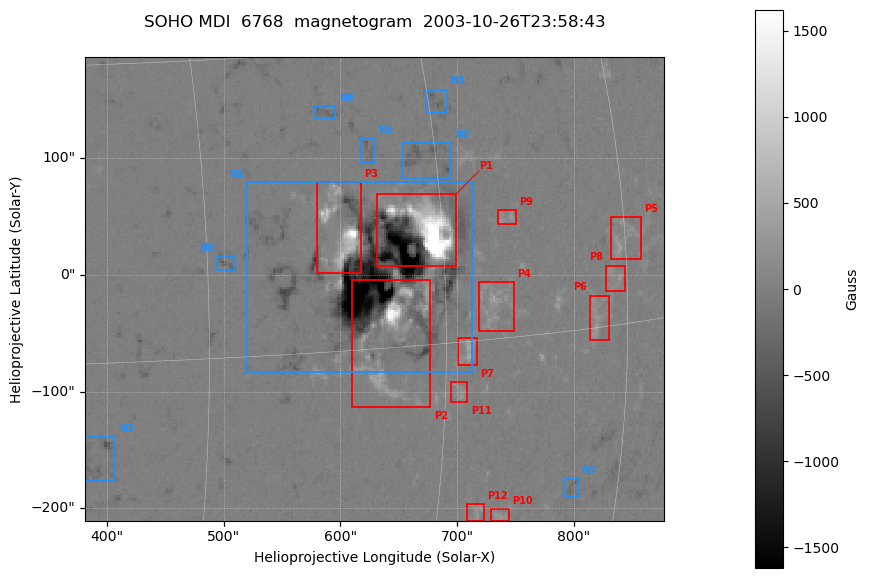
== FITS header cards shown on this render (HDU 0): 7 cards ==
TELESCOP= 'SOHO    '
DETECTOR= 'MDI     '
WAVELNTH=                 6768
DATE-OBS= '2003-10-26T23:58:43'
CTYPE1  = 'HPLN-TAN'
CTYPE2  = 'HPLT-TAN'
BUNIT   = 'Gauss   '

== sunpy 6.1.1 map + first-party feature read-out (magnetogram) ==
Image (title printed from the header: SOHO MDI  6768  magnetogram  2003-10-26T23:58:43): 250 x 200 px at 1.98 arcsec/px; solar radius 976 arcsec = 492 px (partial field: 6.6% of the solar disc is inside the frame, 100% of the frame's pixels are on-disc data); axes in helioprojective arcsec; data unit Gauss (BUNIT, on the colour bar)
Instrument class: MAGNETOGRAM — CONTENT/DPC_OBSR says magnetogram
Display: grey scale clipped to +-1622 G (the 99.5th percentile of |B| on disc); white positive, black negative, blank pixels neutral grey
Flux patches: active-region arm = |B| over 5 px >= 100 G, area >= 9 px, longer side >= 3 px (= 6 arcsec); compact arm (3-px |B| >= 300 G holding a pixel >= 400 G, >= 4 px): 12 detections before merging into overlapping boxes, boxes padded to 3 px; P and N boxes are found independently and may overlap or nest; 18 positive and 12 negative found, the strongest 12 + 8 listed = drawn (cap 20) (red P1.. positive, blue N1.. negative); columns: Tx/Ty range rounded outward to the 5 arcsec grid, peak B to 10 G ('>+1622(sat)' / '<-1622(sat)' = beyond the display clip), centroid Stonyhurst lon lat
Positive patches:
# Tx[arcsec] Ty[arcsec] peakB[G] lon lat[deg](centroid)
P1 630..700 5..70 >+1622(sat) +44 +6
P2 610..680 -115..-5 >+1622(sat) +41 +0
P3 580..620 0..80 >+1622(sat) +38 +6
P4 715..750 -50..-5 +520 +49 +2
P5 830..860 10..50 +470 +60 +4
P6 810..830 -55..-15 +390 +57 +0
P7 700..720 -80..-50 +570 +47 +0
P8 825..845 -15..10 +330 +59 +2
P9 735..750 40..55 +360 +50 +6
P10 725..745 -210..-200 +300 +50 -9
P11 695..710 -110..-90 +290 +46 -2
P12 705..725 -210..-195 +280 +48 -9
Negative patches:
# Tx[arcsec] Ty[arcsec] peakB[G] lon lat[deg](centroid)
N1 520..715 -85..80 <-1622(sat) +40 +4
N2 650..695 80..115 -400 +44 +9
N3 380..410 -180..-140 -410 +24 -5
N4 670..695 135..160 -380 +46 +12
N5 615..630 95..120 -370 +40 +10
N6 575..595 135..145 -340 +38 +12
N7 790..805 -190..-175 -370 +56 -8
N8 495..510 0..15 -480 +31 +5
Bipolar pairs (each listed P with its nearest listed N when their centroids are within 0.25 R_sun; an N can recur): P1-N2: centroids ~50 arcsec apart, P1 is south of N2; P2-N1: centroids ~50 arcsec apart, P2 is south of N1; P3-N1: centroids ~50 arcsec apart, P3 is north-east of N1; P4-N1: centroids ~100 arcsec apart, P4 is west of N1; P5-N2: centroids ~175 arcsec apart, P5 is west of N2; P6-N7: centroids ~150 arcsec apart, P6 is north of N7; P7-N1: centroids ~100 arcsec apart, P7 is south-west of N1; P8-N7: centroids ~175 arcsec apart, P8 is north of N7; P9-N2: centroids ~100 arcsec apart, P9 is south-west of N2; P10-N7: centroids ~75 arcsec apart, P10 is east of N7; P11-N1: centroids ~125 arcsec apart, P11 is south-west of N1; P12-N7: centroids ~75 arcsec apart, P12 is east of N7